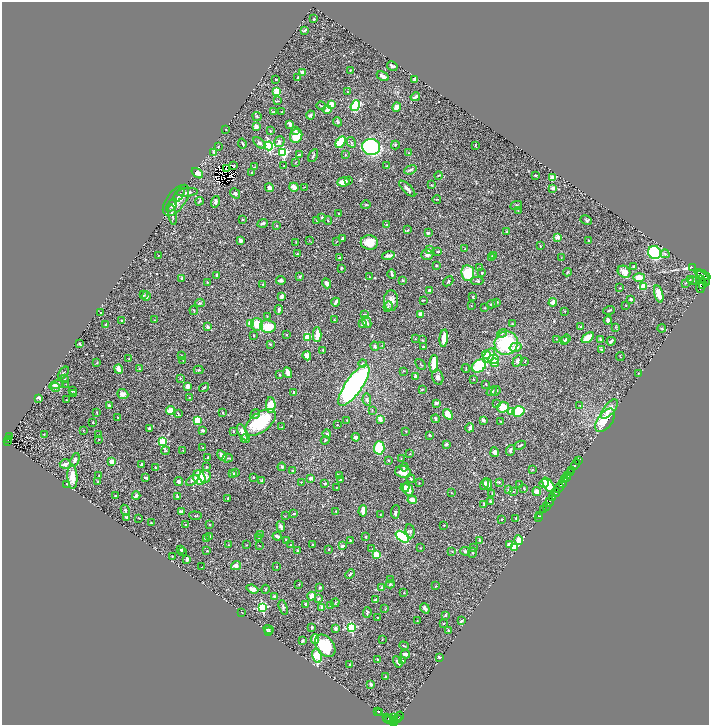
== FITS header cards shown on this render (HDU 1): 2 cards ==
NAXIS1  =                 1414
NAXIS2  =                 1445

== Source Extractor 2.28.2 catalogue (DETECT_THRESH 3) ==
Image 1414 x 1445 px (HDU 1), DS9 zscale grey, zoomed out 1/2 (1 PNG px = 2 x 2 image px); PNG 711 x 727 px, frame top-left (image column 2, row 1445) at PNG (2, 2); each listed source drawn as its Kron ellipse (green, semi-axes under 4 px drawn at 4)
Background 0.437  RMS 0.013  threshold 0.0403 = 3 sigma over >= 5 px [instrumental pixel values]
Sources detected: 581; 36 cannot appear on this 1/2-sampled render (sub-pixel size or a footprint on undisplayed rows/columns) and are neither listed nor drawn; of the other 545, the 500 brightest by FLUX_AUTO listed and drawn (45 fainter detections omitted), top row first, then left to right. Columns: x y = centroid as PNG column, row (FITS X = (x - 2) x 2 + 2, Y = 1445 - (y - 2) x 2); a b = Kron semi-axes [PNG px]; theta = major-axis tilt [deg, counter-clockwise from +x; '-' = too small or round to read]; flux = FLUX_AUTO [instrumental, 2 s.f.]
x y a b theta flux
314 19 2 2 - 2.3
305 30 3 2 - 3.6
392 66 6 3 -30 8.7
350 70 2 2 - 1.4
302 73 4 3 - 9.9
383 76 6 3 -30 9
298 78 3 2 - 3.6
276 79 2 1 - 1.6
415 80 4 3 - 9.7
347 91 2 2 - 1
277 92 4 3 - 45
415 97 5 2 - 7.9
278 101 3 3 - 2.3
331 104 3 3 - 36
321 106 5 1 - 1.1
355 106 6 4 52 210
396 107 5 3 - 17
327 110 4 3 - 12
273 112 4 2 - 1.8
282 112 2 2 - 2.4
311 115 4 3 - 4
257 116 5 2 - 2
337 122 4 3 - 3.9
290 124 3 3 - 7.5
256 126 3 3 - 9.1
226 129 3 2 - 1.4
270 131 3 2 - 1.9
295 131 4 3 - 2.8
296 136 7 6 - 38
279 142 6 5 - 6.7
341 142 6 4 60 96
351 142 5 3 - 3.1
242 143 5 2 - 3.7
259 143 7 4 -42 6.9
395 145 4 2 - 1.7
269 146 4 4 - 380
475 146 3 1 - 1.7
218 147 4 2 - 1.5
371 147 9 8 - 350
214 152 3 2 - 2.9
283 152 3 3 - 230
409 153 2 2 - 1.2
299 155 2 2 - 4.3
345 155 3 2 - 1.5
313 156 7 2 63 3.9
295 163 3 2 - 1.1
234 165 2 1 - 1
284 166 2 2 - 1.4
386 166 3 2 - 2.1
254 167 2 2 - 1.2
227 168 2 1 - 3.1
410 170 6 2 22 5.1
197 173 6 4 -36 16
251 173 3 2 - 1.9
438 175 4 2 - 1.6
536 175 3 2 - 3.6
552 178 4 3 - 30
349 180 3 3 - 2
343 182 6 4 8 19
431 185 3 2 - 1.2
294 187 5 3 - 23
304 187 3 1 - 1.3
269 188 4 3 - 13
553 188 2 2 - 25
407 189 10 3 -46 11
187 192 11 3 5 6.3
235 193 5 4 - 4.5
179 195 8 3 58 4
437 199 4 2 - 1.8
176 200 18 9 53 24
199 201 4 3 - 3.7
215 202 6 4 74 5.3
172 205 7 3 55 4.4
366 205 5 2 - 2
516 205 6 3 25 3.7
518 210 2 2 - 1.4
339 213 2 2 - 1.1
172 215 10 3 -81 5.5
322 218 2 2 - 13
242 220 4 2 - 1.6
317 220 3 2 - 1.2
328 220 4 2 - 1.6
586 220 6 3 -27 3.3
263 223 5 3 - 5
387 225 3 3 - 3.3
276 226 3 2 - 1.2
408 230 3 2 - 1.6
507 232 4 3 - 2.8
428 233 2 2 - 6.2
557 237 2 2 - 39
343 239 3 2 - 3.9
240 240 3 3 - 7.6
309 240 2 2 - 1.2
337 241 3 2 - 1.3
589 241 2 2 - 4.7
296 242 3 2 - 1.1
369 242 8 7 - 40
540 246 2 2 - 1.7
429 249 3 3 - 6.2
465 249 3 2 - 2.6
438 251 3 2 - 2.3
654 252 7 6 - 390
297 254 3 3 - 2.5
427 254 6 5 - 8.5
665 254 4 3 - 3.5
158 255 3 3 - 1.1
494 255 4 3 - 3.5
388 256 6 3 13 13
340 257 3 2 - 2.1
492 258 3 3 - 18
561 258 3 2 - 1.2
436 266 2 2 - 4
633 266 2 2 - 2
692 267 4 1 - 170
342 268 3 2 - 2
480 268 3 2 - 1.4
482 272 3 2 - 2.8
567 272 4 3 - 2.3
624 272 7 5 -36 18
468 273 8 6 -82 90
392 274 5 2 - 4.4
216 275 4 2 - 3.7
702 275 8 2 -24 760
300 276 4 3 - 2.9
370 277 3 2 - 1.6
639 277 6 4 2 27
182 278 4 3 - 4.6
704 278 9 4 -48 850
281 280 5 3 - 5.4
403 280 3 2 - 1.8
690 280 3 3 - 1.7
701 280 4 3 - 350
448 281 6 3 40 2.9
477 281 6 3 -1 3.2
693 281 4 3 - 3
207 282 2 2 - 1.1
327 283 5 3 - 13
685 283 3 2 - 1.3
263 284 3 3 - 2.1
702 284 5 4 - 440
644 286 3 3 - 95
620 288 2 2 - 1.3
700 288 5 3 - 550
429 290 4 2 - 3.6
659 294 9 3 -74 29
144 295 3 2 - 1.4
146 296 5 3 - 5.3
282 296 4 4 - 4.9
473 297 2 2 - 2.8
631 299 2 2 - 5.4
423 300 4 2 - 1.7
391 301 10 7 90 20
336 302 4 2 - 10
497 302 3 3 - 2.1
553 302 4 3 - 19
200 303 4 3 - 2.7
492 304 5 4 - 3.2
626 305 2 1 - 1.2
471 306 2 2 - 1.4
388 307 5 3 - 3.6
484 308 2 2 - 1.4
194 310 4 3 - 2.6
279 310 5 3 - 6.3
609 310 6 2 18 3.1
565 311 3 2 - 1.1
101 313 2 2 - 1.7
420 314 3 3 - 24
364 315 4 3 - 4.2
267 316 3 2 - 1.2
121 320 2 2 - 1.5
155 320 2 2 - 1.1
334 320 3 2 - 1.4
608 320 4 3 - 6.3
367 322 6 3 -62 9.3
250 323 3 3 - 42
363 323 3 3 - 15
106 324 4 2 - 3.4
257 324 6 6 - 41
512 324 3 3 - 1.8
268 326 8 6 -9 56
581 326 3 2 - 2.8
208 327 3 3 - 8.8
616 327 4 2 - 1.2
662 328 4 3 - 3
502 333 5 4 - 4.9
253 335 2 2 - 1.9
286 335 3 2 - 1.7
317 335 7 3 90 32
307 337 2 2 - 59
444 338 9 3 83 32
588 338 7 3 37 49
415 339 2 2 - 1.2
557 339 3 2 - 1.3
566 339 5 3 - 3.8
600 339 4 3 - 2.8
422 340 3 2 - 1.8
564 341 3 3 - 2.6
611 341 4 2 - 7.5
80 343 4 3 - 2.2
506 343 12 11 - 160
270 344 3 2 - 2.2
382 345 3 2 - 1.1
375 346 5 3 - 4.2
423 347 2 2 - 3.7
516 347 6 4 14 14
602 349 3 3 - 2
323 350 3 2 - 3
486 355 4 3 - 25
181 356 3 2 - 1.4
307 356 4 3 - 22
489 356 8 4 57 34
620 357 4 2 - 1.1
129 359 3 2 - 1.4
493 359 5 4 - 8.7
183 361 3 2 - 1.4
517 361 6 4 58 6.6
525 361 3 2 - 1.1
97 362 4 3 - 2.4
362 363 4 3 - 2.5
495 363 4 4 - 47
421 364 6 2 -47 1.4
434 364 9 4 87 52
479 366 8 6 34 99
466 368 4 2 - 1.8
119 369 5 3 - 19
139 369 3 2 - 2.1
198 370 5 3 - 3.1
404 371 3 2 - 1.2
63 373 7 2 51 2.7
288 373 5 3 - 21
638 373 3 2 - 1.3
280 375 2 2 - 3.2
415 376 3 2 - 7.4
438 377 8 5 -75 7.8
180 378 3 2 - 2.1
64 379 2 2 - 1.3
473 379 2 2 - 1.3
66 384 2 2 - 1.2
486 384 2 2 - 1.8
56 385 7 4 16 8.2
354 385 24 8 55 770
187 386 3 3 - 14
55 387 5 4 - 6
204 387 5 3 - 3.4
422 389 3 2 - 1.9
72 391 4 2 - 3.6
492 391 6 3 40 3.8
496 391 5 3 - 5.6
293 392 4 3 - 2.1
74 393 2 2 - 1.9
123 394 6 5 - 15
189 397 3 2 - 1.3
39 398 3 2 - 5.2
367 399 6 3 -79 3.8
66 400 2 1 - 1.1
436 403 3 2 - 7.8
497 404 2 2 - 1.2
109 405 3 2 - 4.5
271 405 8 4 -88 47
580 406 3 3 - 2.1
503 407 5 5 - 59
609 409 12 5 51 22
372 410 3 2 - 1.1
170 411 4 3 - 32
511 411 4 3 - 15
518 411 6 5 - 110
97 412 4 2 - 1.5
223 412 2 2 - 2.4
178 413 4 2 - 2.2
255 414 5 4 - 5.1
448 414 6 4 -54 41
118 417 4 2 - 2.3
380 419 4 3 - 14
435 419 4 2 - 6.1
197 420 4 3 - 56
347 420 2 2 - 1.1
483 420 3 2 - 13
605 420 13 7 55 72
501 421 3 2 - 1.6
93 422 3 2 - 2.7
260 422 18 9 37 160
337 425 2 1 - 1.8
281 427 3 2 - 1.4
470 428 4 3 - 5.8
149 429 3 2 - 6
83 430 2 2 - 1.1
202 430 3 3 - 5.3
233 431 2 2 - 1
406 431 2 2 - 1.6
243 432 9 4 -64 19
44 434 2 2 - 2.1
327 434 4 3 - 3.5
99 435 3 2 - 1.7
429 435 3 2 - 2.9
9 437 3 1 - 12
356 437 4 3 - 8
8 439 2 1 - 40
99 439 3 2 - 1.4
245 439 4 3 - 5.4
325 440 4 3 - 2.8
7 441 2 2 - 60
163 442 3 3 - 170
446 444 3 2 - 7.9
520 445 6 2 26 3.4
203 448 2 2 - 2.9
379 448 7 5 87 97
510 450 5 4 - 5.2
165 451 4 3 - 2.8
183 451 3 2 - 1
495 452 5 4 - 7.4
410 454 3 2 - 1.1
222 456 5 3 - 13
208 457 3 2 - 2.4
228 458 5 2 - 2.5
401 459 4 1 - 1.6
75 460 7 3 66 7.9
388 460 3 2 - 2.3
579 460 2 1 - 13
112 462 4 3 - 21
65 464 5 5 - 9.5
576 464 5 2 - 360
141 465 4 2 - 3.6
206 467 3 3 - 2.8
282 467 4 3 - 3.5
404 467 4 3 - 3.6
156 468 4 2 - 4.3
532 470 3 3 - 2.5
572 470 3 1 - 53
293 471 3 3 - 3.2
403 472 8 6 -14 27
570 472 2 1 - 90
232 473 4 2 - 10
235 473 3 2 - 3.3
99 476 2 2 - 1.2
205 476 6 5 - 13
340 476 2 2 - 1.1
568 476 2 2 - 18
72 477 12 5 -86 25
253 477 2 2 - 2.6
567 477 2 1 - 18
146 478 3 2 - 5.1
199 478 7 6 - 84
311 478 3 3 - 10
341 479 4 2 - 3.1
411 479 4 2 - 2.6
192 480 7 3 36 6.4
565 480 3 2 - 340
98 481 4 2 - 2
262 481 3 2 - 4.7
179 482 4 3 - 10
301 482 2 2 - 1.2
499 482 4 3 - 3.2
419 483 2 2 - 1.3
544 483 4 4 - 7.7
66 484 3 2 - 2.5
325 484 3 2 - 3.7
484 484 6 3 75 6.8
487 484 6 3 -67 11
562 484 2 1 - 48
519 485 3 2 - 1
548 485 8 4 -55 39
336 487 3 2 - 1.2
405 488 4 3 - 8.7
524 488 3 2 - 2.7
559 488 5 2 - 86
408 489 7 5 -67 35
509 490 2 2 - 19
537 491 4 4 - 15
513 492 2 2 - 1.3
451 493 2 2 - 2
492 493 3 2 - 2
556 493 4 2 - 700
115 496 2 2 - 1.9
136 496 4 3 - 6
177 497 2 2 - 2.1
228 498 2 2 - 2.1
552 498 2 2 - 110
412 500 4 3 - 21
491 502 4 3 - 6
550 502 5 2 - 460
484 504 4 3 - 2.2
546 506 3 1 - 88
125 510 6 3 -61 4.1
544 510 2 1 - 25
336 511 2 2 - 1.7
363 511 5 3 - 17
182 512 4 3 - 8.8
395 512 7 3 83 4
294 514 3 2 - 3.3
380 515 3 2 - 1.4
195 516 6 2 -5 2.2
285 516 3 2 - 1.2
540 516 2 1 - 13
127 517 4 3 - 4.2
139 518 3 2 - 1.1
516 518 4 3 - 2
539 518 2 1 - 11
502 519 3 2 - 2.1
151 523 2 2 - 1.4
185 525 2 2 - 1.3
210 525 2 2 - 1.4
444 525 2 2 - 1.1
281 526 5 3 - 9.4
410 531 7 4 -83 6.1
261 535 4 2 - 1.6
209 536 3 2 - 2.7
277 536 4 3 - 8.7
259 537 3 2 - 1.6
366 537 2 2 - 2.3
402 537 7 4 -39 130
206 538 4 2 - 3
286 540 3 2 - 4.1
480 540 4 3 - 2.2
519 540 5 3 - 27
350 541 2 2 - 1.3
313 544 3 3 - 3
229 545 2 2 - 1.6
247 545 3 2 - 1.2
259 545 3 2 - 1.2
291 545 3 2 - 2.1
510 545 4 3 - 19
342 546 3 2 - 5.1
514 547 4 4 - 13
421 548 2 2 - 1.1
474 548 3 2 - 1.9
181 549 4 3 - 2.7
329 549 3 2 - 1.6
372 549 3 2 - 1.6
182 551 4 2 - 2.2
207 551 2 2 - 1.8
297 551 3 2 - 5.7
452 551 2 2 - 1.1
465 551 5 4 - 3.6
473 553 5 2 - 2.7
376 555 4 4 - 45
172 557 3 2 - 1.5
187 559 3 3 - 8.4
236 566 5 4 - 11
201 567 2 1 - 1
276 567 2 2 - 1.9
350 574 5 2 - 3.9
390 579 2 2 - 1.1
299 584 3 2 - 2
390 584 4 4 - 4.2
436 586 4 2 - 1.9
320 587 3 2 - 3.6
382 588 3 3 - 5.7
252 589 6 4 -20 11
265 589 4 3 - 2.6
404 593 2 2 - 1.8
312 596 4 4 - 18
275 597 3 3 - 11
319 598 3 2 - 3.4
375 599 3 2 - 2.6
335 603 4 3 - 2.6
306 604 3 2 - 3.8
330 606 3 3 - 1.9
262 607 3 3 - 240
283 607 7 4 -72 4.2
322 607 2 2 - 18
425 608 5 3 - 10
385 609 3 2 - 1.1
242 612 4 1 - 1
367 612 5 3 - 4.3
445 615 4 3 - 2.6
378 617 2 2 - 2
417 621 3 2 - 1.1
461 621 3 2 - 5
444 623 2 2 - 1.7
312 627 3 2 - 2.4
351 627 3 3 - 200
335 628 3 2 - 7.4
269 629 5 3 - 3.4
268 631 4 2 - 1.8
448 631 4 3 - 2.4
315 639 5 3 - 34
382 640 2 2 - 1.3
302 641 4 3 - 3.3
325 646 12 8 -52 120
404 646 5 2 - 2.1
405 654 4 3 - 6.5
317 656 7 4 -77 67
440 657 3 2 - 3.3
378 659 3 2 - 1.5
402 661 3 2 - 2
398 662 6 3 -60 7.4
350 665 2 2 - 5.5
385 677 4 2 - 1.8
371 684 2 2 - 16
378 711 4 2 - 1.7
380 713 3 3 - 1.8
400 716 5 2 - 95
386 718 2 2 - 15
393 718 3 1 - 23
388 719 3 1 - 25
398 719 2 2 - 72
390 720 3 2 - 59
394 720 3 2 - 59
393 722 2 2 - 120
395 722 3 2 - 88
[45 fainter detections neither listed nor drawn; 36 sub-pixel or undisplayed-footprint detections neither listed nor drawn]